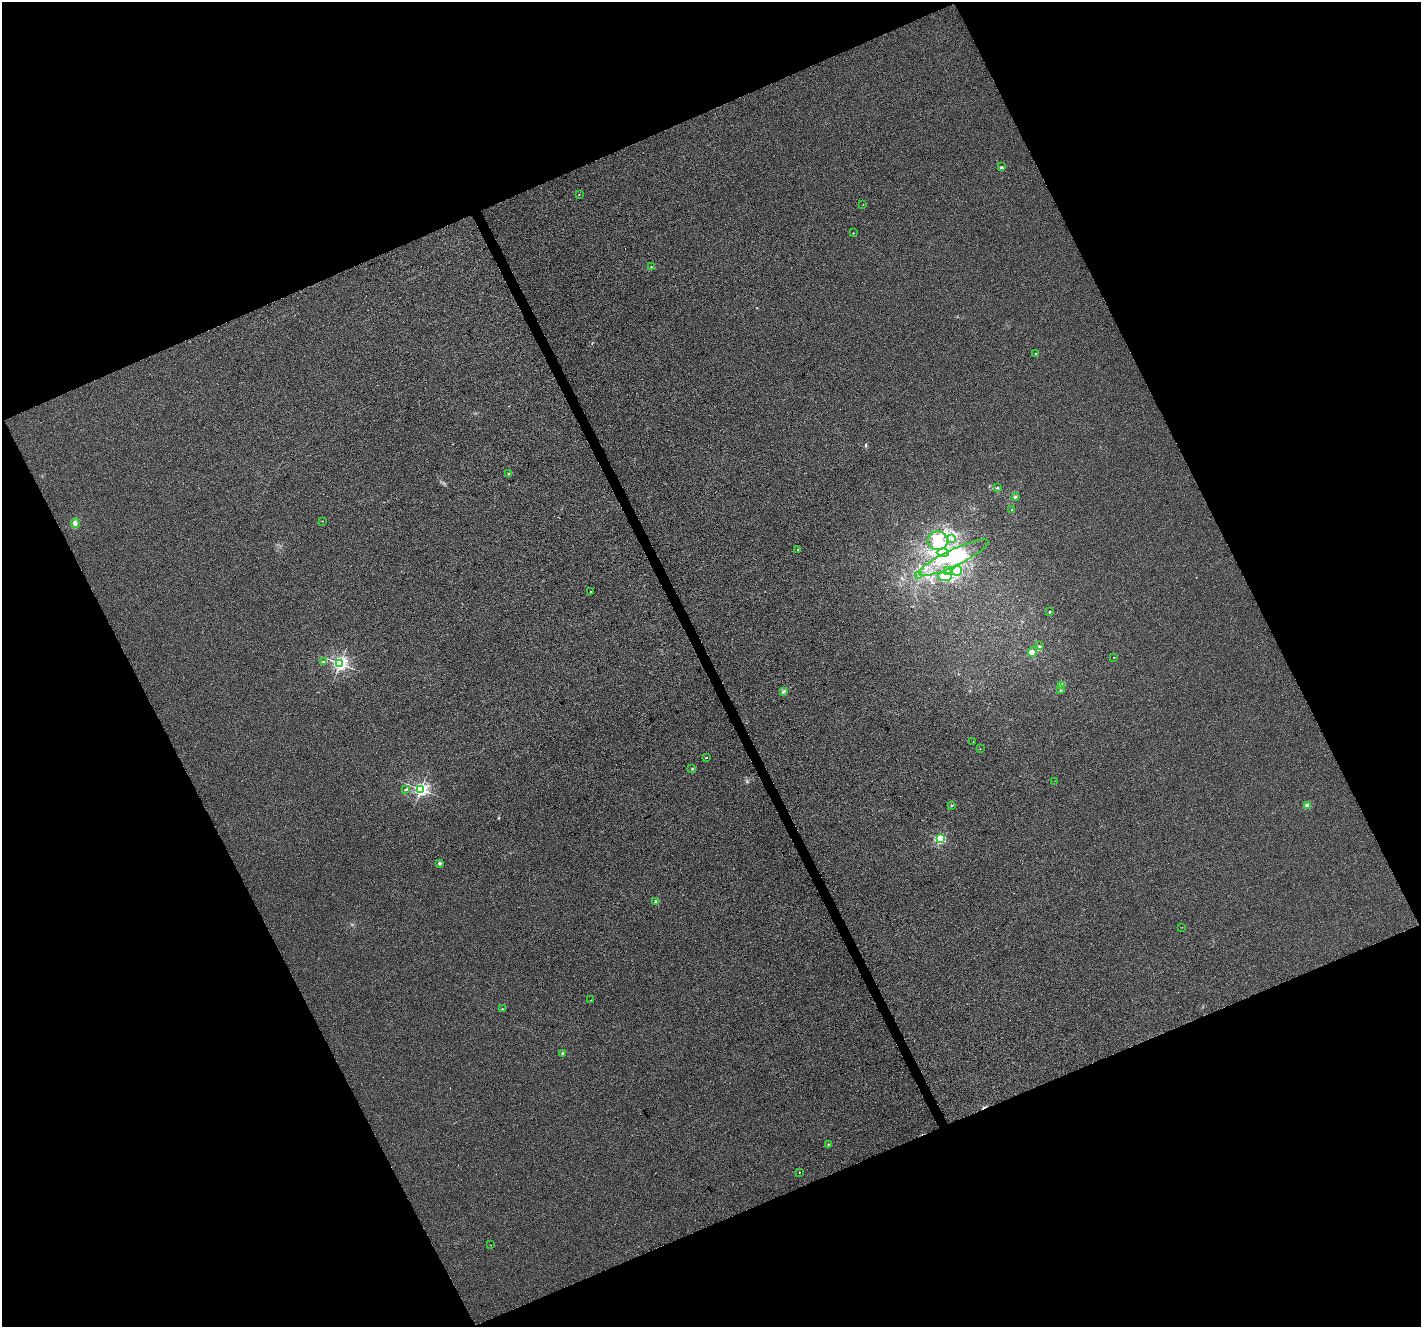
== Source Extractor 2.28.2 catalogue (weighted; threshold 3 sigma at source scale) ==
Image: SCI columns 3-5676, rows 152-5451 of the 5679 x 5544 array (HDU 1 of 3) = the unmasked area's bounding box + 8 px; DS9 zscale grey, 4 x 4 block average (1 PNG px = mean of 4 x 4 image px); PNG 1423 x 1329 px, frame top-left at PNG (2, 2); each listed source drawn as its Kron ellipse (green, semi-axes under 4 px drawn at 4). Shown black and unused: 44% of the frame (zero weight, under 3 of 4 exposures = <1% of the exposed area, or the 3 px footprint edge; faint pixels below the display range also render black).
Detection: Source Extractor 2.28.2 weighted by HDU 2 'WHT'. Background 0.00276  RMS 0.0037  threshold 0.0166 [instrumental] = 3 sigma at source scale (4.5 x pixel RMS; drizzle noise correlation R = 1.50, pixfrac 1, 0.0396/0.0396 arcsec/px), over >= 5 px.
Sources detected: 76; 11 inside a brighter object's white glare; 3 cosmic-ray / hot-pixel residue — neither listed nor drawn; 1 coinciding with a brighter row at this scale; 11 inside a brighter listed object's ellipse — not listed separately; the other 50 listed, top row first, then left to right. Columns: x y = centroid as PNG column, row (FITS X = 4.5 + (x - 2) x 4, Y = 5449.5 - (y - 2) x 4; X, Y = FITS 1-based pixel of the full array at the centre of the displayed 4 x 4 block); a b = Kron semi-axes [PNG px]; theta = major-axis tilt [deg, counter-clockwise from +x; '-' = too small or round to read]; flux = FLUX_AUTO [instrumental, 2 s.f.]
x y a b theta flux
1002 167 3 2 - 1.5
579 194 2 2 - 0.7
863 204 2 2 - 0.79
853 233 2 2 - 1.7
651 267 2 2 - 1.5
1036 353 2 2 - 4
509 474 2 2 - 5.6
998 488 3 2 - 2.2
1015 497 4 2 - 2.9
1012 510 2 2 - 1.3
322 521 2 2 - 0.79
75 523 4 4 - 6
951 539 2 2 - 1.1
938 541 10 9 - 26
798 550 2 2 - 4.2
943 553 6 2 0 5.8
954 558 38 8 25 64
947 570 2 2 - 0.55
957 571 5 4 - 12
918 575 2 2 - 0.89
945 577 6 4 -8 34
590 591 2 2 - 5.7
1050 612 2 2 - 5.3
1039 646 2 2 - 2.2
1032 652 5 3 - 5.1
1114 657 2 2 - 1.9
323 662 4 2 - 2.5
340 663 2 2 - 680
1061 686 3 2 - 0.77
1060 690 2 2 - 1
783 691 3 2 - 3
973 742 2 2 - 0.42
980 749 2 2 - 0.65
706 758 2 2 - 3
692 769 2 2 - 1.3
1055 781 2 2 - 1.1
421 789 2 2 - 610
405 790 4 2 - 2.2
1307 805 3 3 - 5.6
951 806 2 2 - 0.89
940 839 2 2 - 230
440 863 2 2 - 16
656 902 3 2 - 2.1
1182 927 2 2 - 0.3
591 1000 2 2 - 0.62
502 1009 2 2 - 1.7
563 1053 2 2 - 17
828 1144 2 2 - 1.9
799 1172 2 2 - 0.66
491 1245 2 2 - 0.85
Diffuse or blended objects may show on this block-average render without a row.